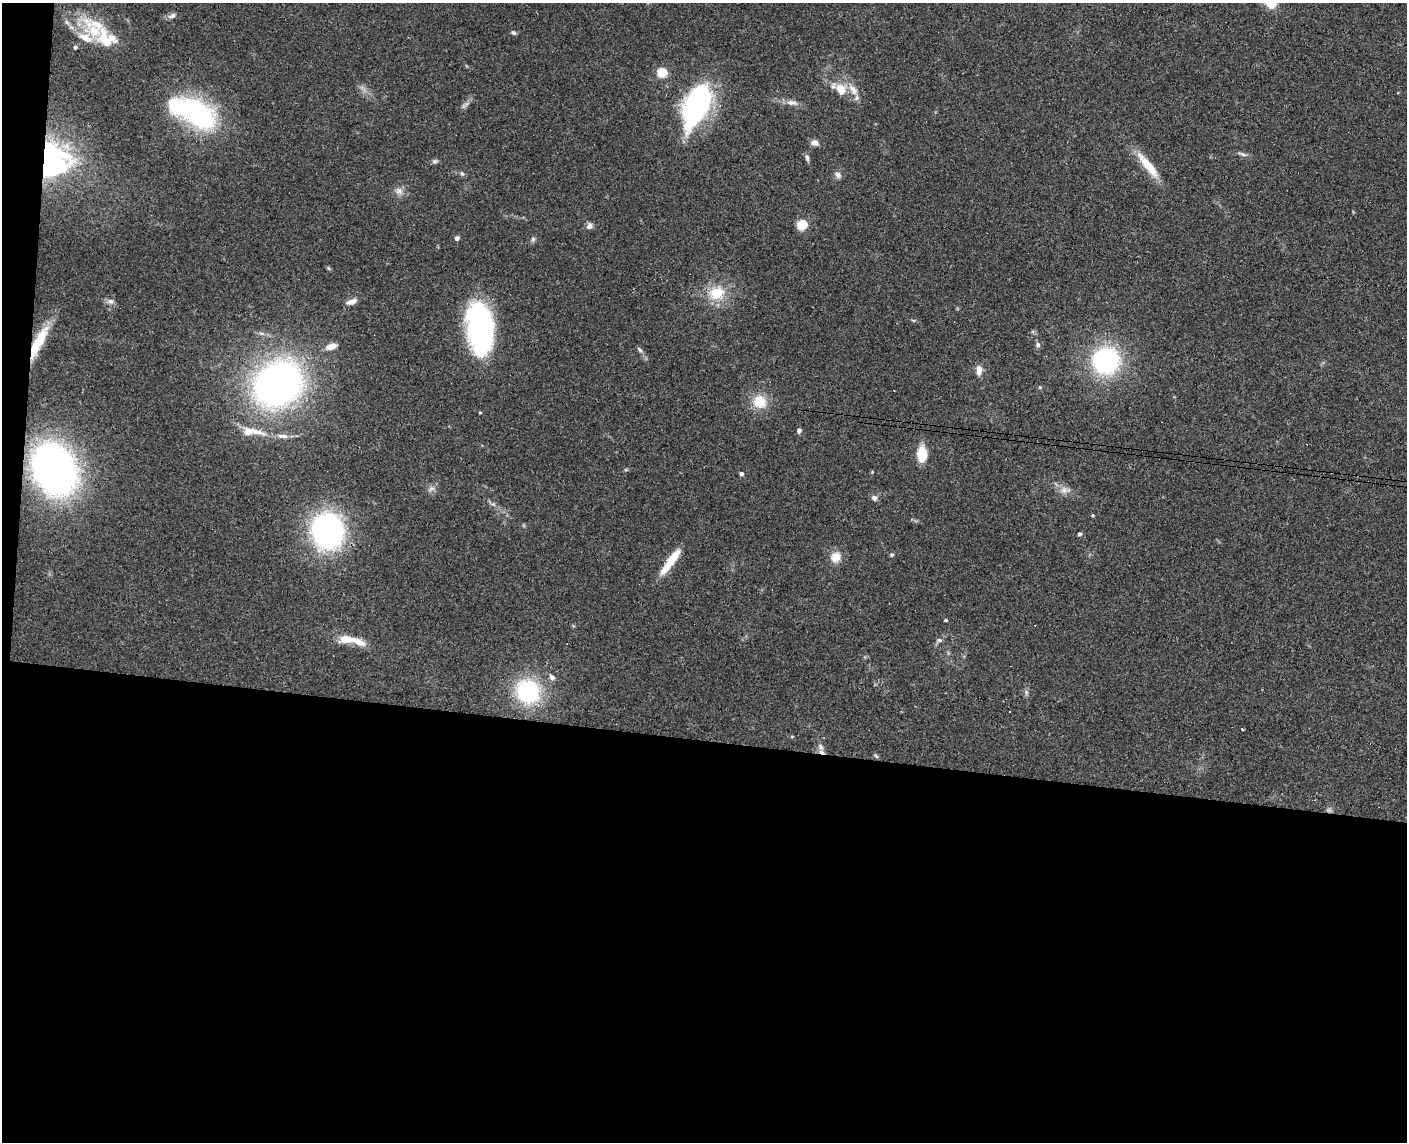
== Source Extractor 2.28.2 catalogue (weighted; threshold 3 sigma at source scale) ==
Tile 10 of 3 x 4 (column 1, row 4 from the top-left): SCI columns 165-1569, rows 12-1151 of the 4654 x 4582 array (HDU 1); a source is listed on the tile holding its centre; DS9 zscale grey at full resolution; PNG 1409 x 1144 px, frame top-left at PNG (2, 3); no overlay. Shown black and unused: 37% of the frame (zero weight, under 3 of 4 exposures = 6% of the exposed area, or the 3 px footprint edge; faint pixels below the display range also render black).
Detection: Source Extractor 2.28.2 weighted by HDU 2 'WHT'; one run over the whole footprint, this tile lists its part. Background 0.138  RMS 0.0068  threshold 0.0308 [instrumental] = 3 sigma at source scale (4.5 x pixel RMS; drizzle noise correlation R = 1.50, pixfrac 1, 0.05/0.05 arcsec/px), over >= 5 px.
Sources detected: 74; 1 too faint to see at this stretch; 2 inside a brighter object's white glare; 2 cosmic-ray / hot-pixel residue — not listed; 6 inside a brighter listed object's ellipse — not listed separately; the other 63 listed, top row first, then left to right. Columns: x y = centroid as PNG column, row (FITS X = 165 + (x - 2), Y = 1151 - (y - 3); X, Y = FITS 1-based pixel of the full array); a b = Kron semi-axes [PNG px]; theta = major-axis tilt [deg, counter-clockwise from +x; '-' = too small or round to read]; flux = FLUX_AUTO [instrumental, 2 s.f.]
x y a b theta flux
1271 3 18 13 -32 8.8
172 16 12 6 24 2.6
94 31 29 19 -32 28
513 32 7 5 -31 1.4
75 47 5 4 - 1.5
662 73 5 5 - 37
841 89 17 13 -48 11
792 102 14 7 -7 4.4
696 104 42 21 67 140
463 106 8 4 71 1.5
197 113 40 22 -38 120
815 143 9 7 -12 3.7
1242 154 13 4 -22 2.1
807 158 9 5 -81 1.8
54 160 46 40 -68 100
435 161 8 6 10 1.6
1148 165 40 9 -51 18
462 174 7 5 -48 1.4
838 175 10 7 -55 2.5
399 191 10 9 - 3.9
802 225 5 5 - 44
589 226 8 7 - 3
457 238 5 4 - 2.6
533 239 7 5 48 1.4
329 268 7 4 -46 0.99
716 293 20 16 22 20
110 301 10 6 -8 2.6
352 302 11 6 16 5.1
480 330 47 25 -85 140
38 343 41 10 63 27
1038 345 7 6 - 1.9
331 346 14 7 16 5.2
640 350 10 5 -51 1.8
1106 361 21 20 - 100
979 370 12 7 90 5.3
278 384 39 33 40 330
760 402 17 16 - 15
480 413 4 3 - 0.62
799 430 5 4 - 2.5
257 432 27 8 -15 9.8
283 436 16 6 -5 4.3
922 455 13 8 89 21
54 469 37 28 -65 380
741 473 4 4 - 2
431 489 10 5 27 2.3
1065 490 16 9 -5 5.3
874 498 8 6 -47 2.4
493 504 6 5 - 1.5
1093 515 5 3 - 0.81
327 531 25 22 -79 190
1079 534 5 4 - 1.2
892 555 6 4 2 0.99
835 557 14 12 51 8.1
670 562 34 7 54 18
945 620 4 3 - 0.85
347 639 24 10 0 11
939 640 7 6 - 1.5
552 677 8 6 -54 2.8
528 691 21 20 - 70
1242 729 4 2 - 0.78
792 737 5 3 - 0.74
821 747 11 6 -54 3.1
876 756 7 4 -45 1.1
Overlapping masked pixels (flux is a lower limit): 2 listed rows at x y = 54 160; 38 343
Isophote crosses this tile's border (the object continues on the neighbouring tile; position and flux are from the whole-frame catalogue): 1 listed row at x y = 1271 3